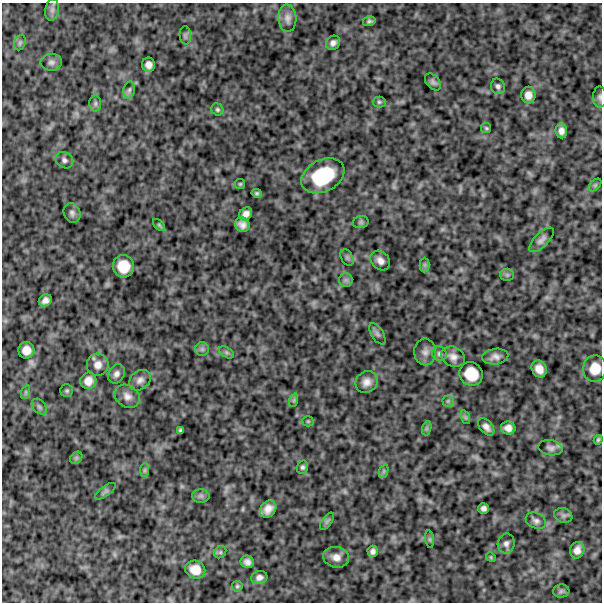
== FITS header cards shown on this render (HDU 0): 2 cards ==
NAXIS1  =                  600
NAXIS2  =                  600

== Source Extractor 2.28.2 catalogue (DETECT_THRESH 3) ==
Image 600 x 600 px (HDU 0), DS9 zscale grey, 1 PNG px = 1 image px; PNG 604 x 604 px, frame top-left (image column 1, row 600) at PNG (2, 3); each listed source drawn as its Kron ellipse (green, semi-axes under 4 px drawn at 4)
Background 850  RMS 250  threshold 748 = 3 sigma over >= 5 px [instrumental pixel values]
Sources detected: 89; all 89 listed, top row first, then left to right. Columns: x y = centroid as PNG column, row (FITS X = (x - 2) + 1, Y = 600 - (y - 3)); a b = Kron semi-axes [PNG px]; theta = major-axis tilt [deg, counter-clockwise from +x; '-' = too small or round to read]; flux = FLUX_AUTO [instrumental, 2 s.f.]
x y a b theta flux
52 10 11 7 81 68000
287 18 14 9 -86 96000
369 21 6 5 - 39000
185 35 9 5 -84 39000
20 43 8 5 69 35000
333 43 8 6 43 71000
51 62 10 8 5 66000
149 65 7 6 - 95000
433 82 10 6 -49 49000
498 86 8 7 - 49000
129 90 9 5 79 44000
528 95 8 7 - 120000
600 97 10 6 -89 50000
379 102 6 5 - 30000
95 103 8 6 89 38000
217 109 6 5 - 32000
486 128 5 5 - 22000
561 131 7 5 -84 86000
64 160 9 7 -34 58000
323 176 23 16 27 880000
240 184 5 5 - 22000
595 185 7 4 45 27000
257 193 5 4 - 28000
72 213 10 8 -68 61000
246 214 7 6 - 89000
361 222 8 6 15 35000
159 225 7 4 -45 26000
242 225 7 7 - 95000
541 240 16 7 45 82000
347 257 9 6 -63 38000
380 261 11 8 -44 110000
425 265 7 5 -90 41000
123 266 11 10 - 330000
507 275 6 6 - 36000
346 280 7 6 - 50000
45 300 7 5 28 77000
377 334 12 6 -57 50000
202 349 7 7 - 46000
26 350 8 8 - 150000
226 352 8 5 -31 37000
425 352 13 11 -89 100000
439 354 7 7 - 49000
453 357 12 9 -25 110000
495 357 13 8 7 97000
98 365 11 11 - 130000
539 369 9 7 -61 150000
595 369 13 12 - 260000
116 374 10 8 57 79000
471 374 12 11 - 360000
140 380 12 9 40 89000
88 381 8 8 - 140000
367 382 11 10 - 130000
67 391 6 6 - 31000
26 392 7 4 72 29000
127 396 13 10 -35 110000
294 400 7 4 72 30000
448 401 5 5 - 32000
39 407 9 6 -49 45000
465 417 7 4 -71 30000
308 421 5 5 - 21000
486 427 10 6 -48 86000
427 428 7 4 71 32000
508 428 7 6 - 100000
180 430 4 3 - 27000
598 440 5 4 - 28000
551 448 12 7 -9 72000
76 458 7 5 45 34000
302 467 7 5 74 40000
145 470 7 4 90 30000
384 471 7 4 71 32000
105 491 12 4 36 44000
201 496 8 7 - 52000
484 508 5 5 - 57000
268 509 9 7 48 130000
563 515 9 7 -22 56000
327 521 10 5 54 42000
536 521 11 7 -25 68000
430 539 9 4 -82 29000
506 543 10 8 76 71000
577 550 8 7 - 110000
373 551 5 5 - 56000
220 552 6 5 - 28000
336 557 13 10 -11 140000
491 557 5 4 - 18000
247 562 7 6 - 73000
195 570 10 8 -21 200000
259 577 8 6 14 75000
237 586 5 5 - 25000
561 591 8 6 2 43000
At the frame edge (FLAGS 8, measured only in part): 1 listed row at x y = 600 97